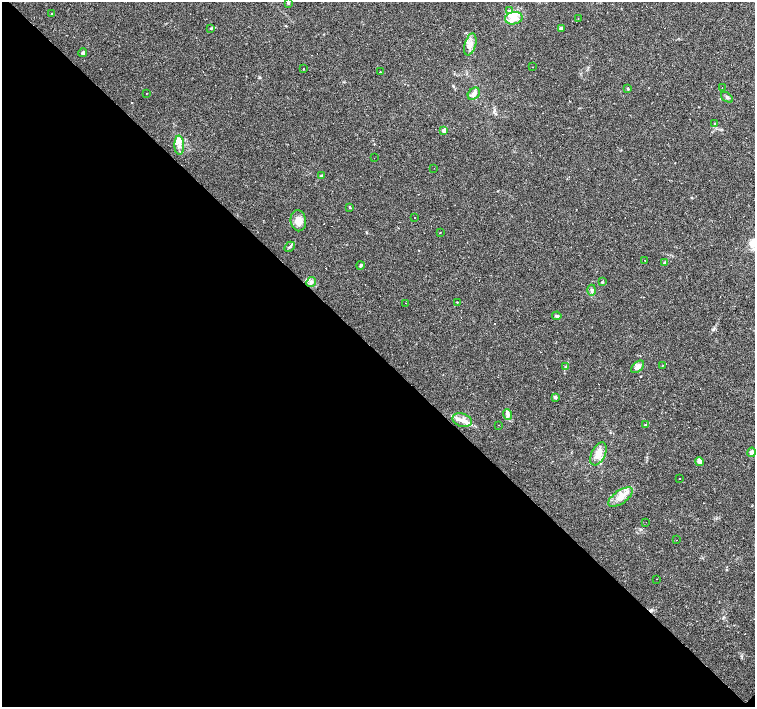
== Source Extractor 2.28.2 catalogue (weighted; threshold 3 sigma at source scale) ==
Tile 14 of 4 x 4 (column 2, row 4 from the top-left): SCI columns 1506-3010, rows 153-1562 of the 6021 x 6009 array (HDU 1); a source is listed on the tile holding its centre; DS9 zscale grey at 2 x 2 block average (1 PNG px = mean of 2 x 2 image px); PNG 757 x 709 px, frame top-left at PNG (2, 2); each listed source drawn as its Kron ellipse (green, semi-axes under 4 px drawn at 4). Shown black and unused: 50% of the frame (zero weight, under 2 of 3 exposures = <1% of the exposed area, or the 3 px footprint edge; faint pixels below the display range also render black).
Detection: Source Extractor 2.28.2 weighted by HDU 2 'WHT'; one run over the whole footprint, this tile lists its part. Background 0.0388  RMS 0.0031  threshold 0.0141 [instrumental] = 3 sigma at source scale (4.5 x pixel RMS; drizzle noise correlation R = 1.50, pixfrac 1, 0.0396/0.0396 arcsec/px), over >= 5 px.
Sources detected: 84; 26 cosmic-ray / hot-pixel residue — neither listed nor drawn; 5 inside a brighter listed object's ellipse — not listed separately; the other 53 listed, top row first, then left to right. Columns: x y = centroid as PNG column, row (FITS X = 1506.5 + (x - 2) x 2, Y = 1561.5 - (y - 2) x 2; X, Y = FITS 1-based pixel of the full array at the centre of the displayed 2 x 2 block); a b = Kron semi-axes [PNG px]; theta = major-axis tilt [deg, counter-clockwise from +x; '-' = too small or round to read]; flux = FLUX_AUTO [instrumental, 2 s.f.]
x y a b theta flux
288 3 4 3 - 1
510 10 4 2 - 0.77
52 13 2 2 - 1.8
514 18 9 6 11 5.8
578 18 2 2 - 0.22
211 28 4 3 - 0.72
561 28 4 3 - 1.2
470 44 11 5 75 4.6
83 53 4 3 - 1.6
532 67 2 2 - 0.74
303 69 2 2 - 0.37
380 72 2 2 - 1.4
722 88 2 2 - 0.36
628 89 3 3 - 0.73
146 93 2 2 - 0.23
474 94 7 5 48 3.3
727 97 7 3 -36 1.1
715 124 4 3 - 0.75
444 130 2 2 - 5.7
179 145 10 5 -87 4.4
374 158 2 2 - 0.36
434 168 2 2 - 0.2
321 176 4 3 - 0.88
350 207 3 3 - 0.53
415 218 2 2 - 0.57
298 221 10 7 -82 7.2
440 233 2 2 - 0.39
290 247 6 3 46 1.1
645 261 2 2 - 0.37
665 262 3 2 - 0.88
360 265 4 3 - 1
311 282 5 4 - 1.7
602 282 4 2 - 0.65
592 290 5 4 - 1.5
457 302 2 2 - 0.49
405 303 2 2 - 0.45
557 316 4 3 - 1.4
662 366 2 2 - 0.36
565 367 3 3 - 0.47
638 367 8 4 43 3.7
555 397 4 3 - 1.6
508 414 5 3 - 1.7
462 420 10 6 -17 4.9
498 425 2 2 - 0.29
645 425 3 3 - 0.61
751 452 4 3 - 3.4
598 454 12 6 64 8.2
699 461 4 3 - 4
679 478 2 2 - 0.48
621 497 14 6 34 6.8
646 522 2 2 - 0.41
676 540 2 2 - 0.33
656 579 2 2 - 0.23
Diffuse or blended objects may show on this block-average render without a row.